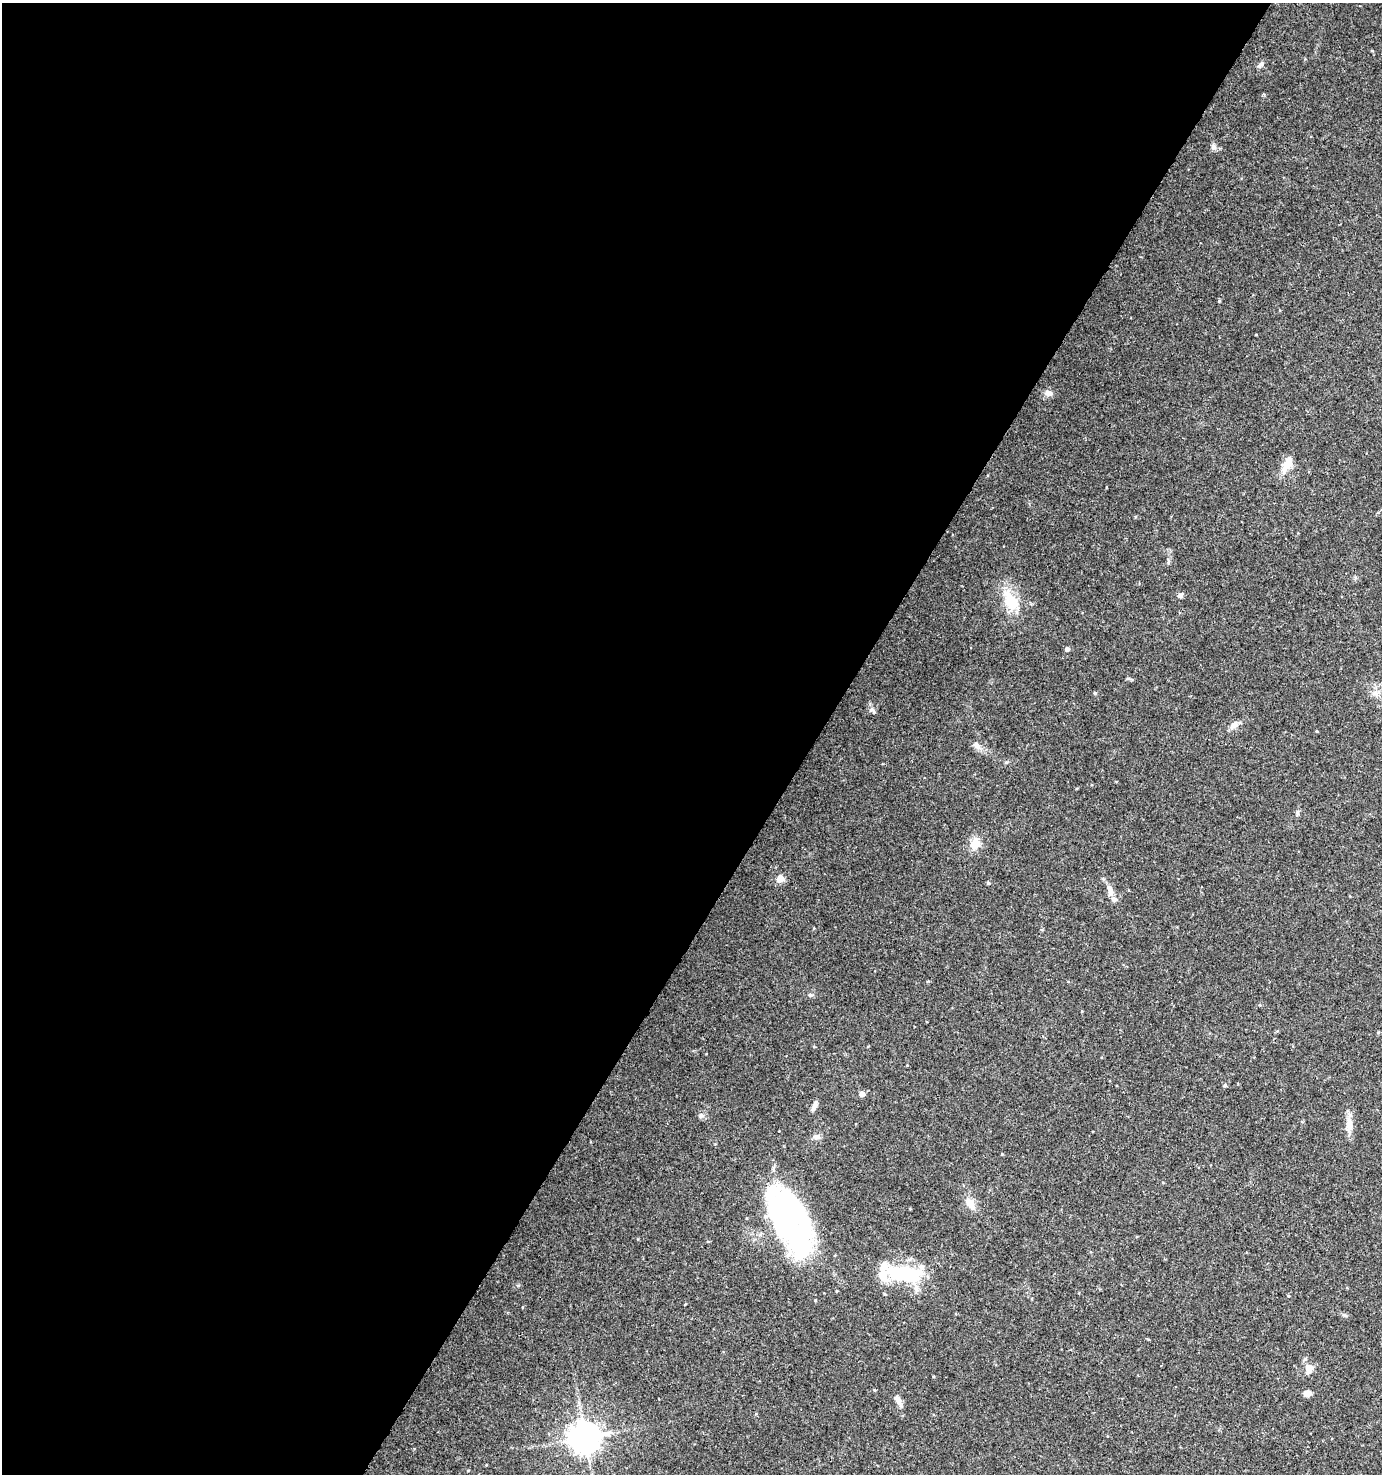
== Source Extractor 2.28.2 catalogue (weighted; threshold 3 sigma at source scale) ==
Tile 5 of 4 x 4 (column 1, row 2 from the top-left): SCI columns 192-1571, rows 2956-4427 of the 5968 x 5903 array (HDU 1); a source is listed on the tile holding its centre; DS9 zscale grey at full resolution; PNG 1384 x 1476 px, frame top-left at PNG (2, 3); no overlay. Shown black and unused: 59% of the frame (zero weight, under 3 of 4 exposures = <1% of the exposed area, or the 3 px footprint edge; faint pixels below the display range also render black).
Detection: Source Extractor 2.28.2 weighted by HDU 2 'WHT'; one run over the whole footprint, this tile lists its part. Background 0.0464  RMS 0.0043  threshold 0.0191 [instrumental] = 3 sigma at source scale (4.5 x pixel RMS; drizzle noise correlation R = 1.50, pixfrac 1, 0.0396/0.0396 arcsec/px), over >= 5 px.
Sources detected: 39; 2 inside a brighter object's white glare — not listed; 5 inside a brighter listed object's ellipse — not listed separately; the other 32 listed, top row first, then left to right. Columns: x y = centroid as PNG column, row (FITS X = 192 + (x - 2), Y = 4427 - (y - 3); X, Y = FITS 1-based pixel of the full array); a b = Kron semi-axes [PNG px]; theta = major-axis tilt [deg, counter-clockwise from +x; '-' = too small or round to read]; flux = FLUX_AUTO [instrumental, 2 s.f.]
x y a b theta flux
1261 64 8 6 45 1.2
1214 147 8 8 - 1.4
1219 301 4 4 - 0.44
1049 393 11 8 -11 2.1
1287 463 17 8 64 6.5
1180 595 7 5 21 1.2
1011 600 33 17 -61 12
1067 649 5 5 - 1.3
1095 693 4 4 - 0.48
1234 725 10 8 39 2.6
977 745 11 7 -46 2
1297 813 8 4 82 0.75
975 844 15 11 65 5.3
780 879 6 6 - 5.9
988 883 4 4 - 0.58
1110 891 18 7 -82 2.9
810 995 5 5 - 0.6
1225 1085 5 4 - 0.67
862 1094 5 5 - 2.6
814 1106 14 5 68 1.8
701 1115 7 6 - 1.4
1349 1124 19 9 -88 4.1
816 1137 9 7 14 1.5
970 1204 16 9 -57 4.3
785 1218 63 40 -64 96
906 1274 45 17 -9 27
837 1291 4 2 - 0.31
1345 1315 7 4 -25 0.75
1308 1367 12 7 -4 3.1
1308 1393 9 8 - 1.9
897 1399 13 7 -54 2.3
585 1438 10 10 - 520
Unlisted compact peaks at least as high as the median listed source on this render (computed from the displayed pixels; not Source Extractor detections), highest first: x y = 872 710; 1002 1154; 815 1300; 1128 678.